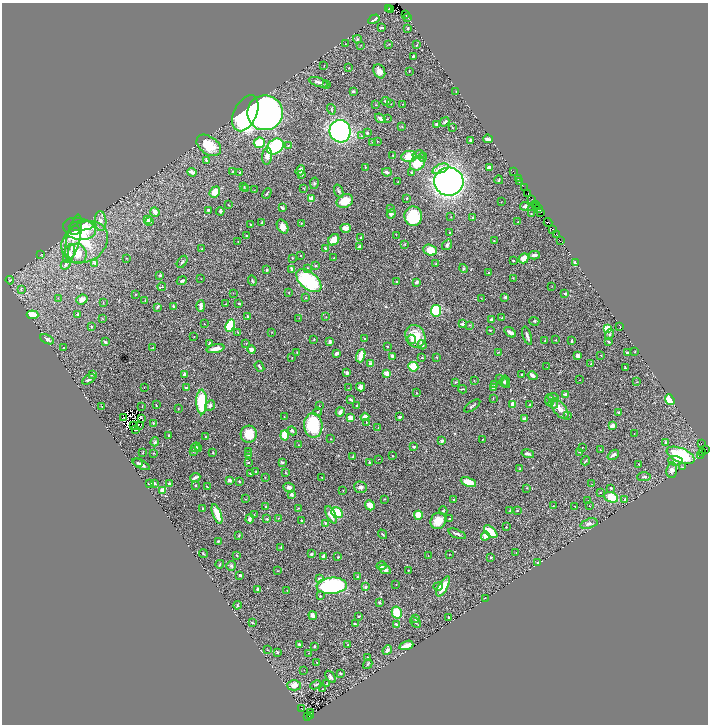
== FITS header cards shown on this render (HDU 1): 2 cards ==
NAXIS1  =                 1412
NAXIS2  =                 1444

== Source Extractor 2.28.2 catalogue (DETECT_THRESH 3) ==
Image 1412 x 1444 px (HDU 1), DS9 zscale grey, zoomed out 1/2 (1 PNG px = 2 x 2 image px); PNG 710 x 726 px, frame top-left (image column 1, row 1443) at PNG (2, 3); each listed source drawn as its Kron ellipse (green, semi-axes under 4 px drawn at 4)
Background 1.04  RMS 0.018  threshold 0.0535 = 3 sigma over >= 5 px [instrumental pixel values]
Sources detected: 522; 55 cannot appear on this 1/2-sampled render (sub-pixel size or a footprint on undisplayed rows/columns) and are neither listed nor drawn; the other 467 listed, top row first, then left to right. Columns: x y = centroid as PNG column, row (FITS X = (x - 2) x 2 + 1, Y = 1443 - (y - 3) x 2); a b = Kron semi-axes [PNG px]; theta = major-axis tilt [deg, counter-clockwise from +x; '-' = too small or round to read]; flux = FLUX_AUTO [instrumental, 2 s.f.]
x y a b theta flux
389 8 3 1 - 31
390 9 3 1 - 5
406 15 3 1 - 35
408 17 2 1 - 21
374 19 6 2 30 9
382 27 4 3 - 5.3
408 28 3 3 - 4.3
357 39 4 3 - 4.3
345 44 3 2 - 1.6
389 44 3 2 - 1.5
361 45 3 2 - 1.1
417 45 4 2 - 2
413 56 3 2 - 4.7
324 65 2 1 - 1.2
349 68 2 2 - 1.7
379 71 7 5 -63 18
409 71 2 1 - 1.7
319 82 10 3 -18 10
326 84 3 2 - 1.9
353 91 3 2 - 5.5
456 91 3 2 - 1.6
386 101 4 3 - 6.8
391 104 2 1 - 1.2
402 104 2 1 - 0.81
376 105 2 2 - 2
331 109 5 3 - 3.3
245 113 19 11 65 550
265 113 18 17 - 2500
380 118 6 4 -37 7.4
387 119 3 2 - 1.8
445 122 5 3 - 6.7
436 124 4 3 - 4.4
402 127 2 2 - 1.6
452 127 3 2 - 2.3
340 131 11 10 - 600
367 133 2 2 - 16
362 136 3 2 - 2.4
488 139 5 2 - 15
471 140 3 2 - 12
373 142 3 2 - 2.9
377 142 2 2 - 1.3
259 143 5 5 - 79
209 145 14 8 -35 71
288 145 4 2 - 4
275 146 9 7 37 260
419 155 6 4 11 10
267 156 8 5 86 14
393 156 4 2 - 1.6
409 156 7 5 9 66
423 157 4 3 - 4.4
206 160 4 3 - 3.9
417 163 8 6 43 71
365 167 2 2 - 2.8
489 167 3 3 - 16
440 169 9 4 22 32
300 170 5 4 - 18
232 171 2 2 - 6.1
513 171 2 1 - 35
192 172 5 4 - 17
387 172 5 3 - 9
240 173 2 2 - 3
411 173 3 2 - 5.1
301 175 3 3 - 3.5
518 179 3 1 - 47
499 180 4 2 - 3.2
398 182 2 2 - 1.4
449 182 14 14 - 1300
520 182 2 1 - 40
314 183 6 3 78 4.1
244 186 3 2 - 1.9
246 188 2 2 - 1.4
303 188 3 2 - 1.4
524 188 4 1 - 88
254 190 2 1 - 1
339 191 7 3 -70 4.7
215 192 6 4 51 47
267 193 5 2 - 3.3
528 193 2 1 - 37
407 198 2 2 - 2.6
311 199 2 2 - 77
532 199 2 1 - 20
345 201 8 6 25 57
501 202 3 2 - 1.2
536 204 4 2 - 100
228 205 2 2 - 2.2
525 206 4 3 - 8.9
537 207 2 1 - 120
282 208 4 2 - 6.6
391 209 4 4 - 4.7
539 209 3 1 - 160
208 210 3 2 - 4.1
220 211 4 3 - 4.1
155 212 5 3 - 22
541 212 3 2 - 51
391 214 5 4 - 7.9
531 214 2 2 - 1.6
413 216 10 9 - 150
451 217 2 2 - 1.3
472 217 3 2 - 3.4
147 219 4 3 - 11
101 221 10 5 -86 18
149 221 3 3 - 5.2
518 222 4 3 - 3.2
548 222 4 1 - 87
262 223 2 2 - 5.7
301 223 2 1 - 1.3
251 225 3 2 - 2
82 226 13 5 6 49
283 226 7 5 -58 29
346 228 5 4 - 22
79 229 16 11 -13 140
553 229 2 1 - 70
75 230 5 2 - 29
450 233 2 1 - 2.2
556 234 2 1 - 61
396 235 2 2 - 1.2
247 236 3 3 - 3.6
74 237 23 7 77 54
361 237 2 2 - 5
334 240 6 5 - 39
561 240 2 1 - 65
494 241 2 2 - 1.7
85 242 24 19 31 220
238 242 2 2 - 1.1
405 244 3 3 - 2.5
447 245 6 3 55 9.4
360 247 4 3 - 8.5
325 248 3 2 - 6.5
202 249 2 2 - 1.6
430 250 7 5 -22 44
69 253 10 5 70 25
41 254 3 1 - 1.5
77 254 10 9 - 51
300 255 2 1 - 1.4
534 255 5 4 - 11
127 258 2 2 - 1.6
293 258 2 2 - 1.8
334 258 3 2 - 2.2
524 258 5 4 - 44
513 261 2 2 - 3.7
182 262 7 2 54 4.6
576 262 2 2 - 64
95 263 4 3 - 6.7
436 264 3 2 - 1.4
66 265 5 4 - 6.7
316 266 2 2 - 5.4
463 268 4 3 - 4.1
291 269 4 3 - 7.5
308 269 4 3 - 3.8
267 270 4 3 - 3.7
488 273 3 2 - 1.9
160 275 3 2 - 3.3
513 278 3 2 - 1.4
201 279 2 1 - 0.78
10 280 4 3 - 3.8
252 280 5 3 - 5.7
182 281 5 3 - 5
309 281 15 8 -39 270
396 282 2 2 - 2.6
417 282 3 3 - 7.6
552 286 2 1 - 0.96
162 287 4 2 - 2.3
21 290 3 3 - 2.3
233 293 2 1 - 0.75
289 293 4 2 - 1.6
565 293 3 3 - 5.6
135 294 2 2 - 1.6
505 297 4 3 - 4.9
58 298 2 2 - 1.1
306 298 2 2 - 2.9
481 298 3 2 - 1
82 299 6 4 21 21
145 301 3 2 - 1.7
103 302 3 2 - 1.5
226 304 3 2 - 2.2
239 304 2 2 - 4.3
201 306 5 3 - 15
157 307 3 2 - 6.7
174 307 4 2 - 7.7
436 311 6 5 - 110
77 314 3 2 - 7.2
33 315 6 3 -5 62
247 316 4 2 - 4.2
326 317 2 2 - 1.6
299 318 2 2 - 0.82
502 318 3 3 - 2.8
103 319 3 2 - 1.6
491 320 2 2 - 31
534 321 5 3 - 3.5
204 324 2 2 - 1.2
462 324 3 3 - 7.8
469 325 4 2 - 2
230 326 6 4 64 160
620 326 2 1 - 0.89
91 327 3 2 - 3
608 328 3 3 - 260
490 330 4 3 - 2.7
238 332 4 3 - 2.9
272 332 2 1 - 0.85
510 332 7 3 -32 13
610 334 5 3 - 4.6
194 336 3 2 - 1.4
415 336 11 9 -66 75
527 336 9 2 -71 12
365 338 3 2 - 3.1
47 339 7 3 -29 10
314 339 3 2 - 2.8
412 339 5 3 - 6.7
556 340 3 2 - 2.2
545 341 2 1 - 1.3
572 341 3 2 - 9.6
105 342 3 2 - 4.8
330 342 3 2 - 11
608 342 3 2 - 5.8
209 343 3 2 - 5.3
246 343 3 2 - 1.6
422 345 5 3 - 16
387 346 2 2 - 1.9
63 348 2 2 - 1.8
153 348 3 3 - 2.2
216 349 9 3 11 25
252 349 4 4 - 10
297 352 4 2 - 1.5
498 352 4 1 - 1.6
635 352 2 2 - 1.9
337 353 3 3 - 10
627 353 2 2 - 10
601 355 2 2 - 2
361 356 7 3 71 51
392 356 3 2 - 7.9
578 356 3 3 - 20
292 357 2 1 - 0.98
437 357 3 2 - 1.6
422 358 3 2 - 3.1
371 364 3 3 - 25
591 364 2 2 - 8.7
259 367 6 2 -53 6.5
413 367 5 5 - 79
547 367 2 1 - 0.79
625 368 3 2 - 6.9
347 373 4 3 - 6.6
387 373 2 2 - 74
92 374 3 3 - 9.8
184 374 3 3 - 9.8
521 374 2 2 - 2.8
533 376 5 3 - 11
89 379 7 3 30 9.7
500 379 3 2 - 1.4
474 380 2 2 - 1.5
579 380 2 1 - 0.84
456 382 4 2 - 2.6
504 382 4 3 - 3
506 382 6 4 -75 6.1
637 382 3 2 - 1.4
494 385 3 2 - 2
144 387 2 1 - 1.2
186 387 3 2 - 3.2
361 387 4 4 - 22
493 387 3 2 - 10
348 388 2 1 - 0.9
463 389 4 2 - 3
416 393 2 2 - 1.8
566 395 4 4 - 14
553 397 5 3 - 11
493 399 2 2 - 1.5
351 400 3 2 - 4.7
550 400 6 4 -83 13
670 400 6 4 -52 100
202 402 12 5 -89 180
513 404 3 3 - 35
530 404 2 2 - 3.7
553 404 5 4 - 7.7
156 405 3 1 - 2.1
357 405 2 2 - 7
102 406 2 2 - 1.5
142 406 2 2 - 1.3
210 406 6 4 51 8.7
319 406 2 1 - 1.1
472 406 9 2 35 4.6
178 409 2 2 - 1.5
560 409 12 6 -53 26
317 412 4 3 - 3.7
340 412 5 3 - 17
619 413 3 2 - 4.5
568 415 3 2 - 1.4
123 417 2 1 - 2.5
284 417 2 2 - 1.5
365 417 4 3 - 21
399 417 2 2 - 9.4
141 418 2 1 - 2.6
350 418 3 3 - 50
524 419 2 2 - 20
366 422 4 2 - 2.2
153 423 2 2 - 2.7
313 425 12 9 -85 200
134 426 3 1 - 1.5
140 426 2 1 - 2.1
612 426 3 3 - 23
378 428 2 2 - 1.4
135 430 3 1 - 2.1
292 431 5 3 - 4.7
249 434 8 8 - 53
634 434 2 1 - 1.2
169 435 2 2 - 3.4
285 435 5 3 - 78
205 437 3 2 - 2.3
331 439 2 2 - 1.8
482 439 2 2 - 1.4
442 441 4 3 - 8.4
155 442 4 4 - 5.3
666 442 3 2 - 3.5
701 443 2 1 - 62
299 445 4 2 - 1.8
195 447 5 4 - 7.4
414 447 3 2 - 3.8
582 447 2 1 - 1
198 449 3 2 - 1.7
600 450 2 1 - 0.93
706 450 2 1 - 43
193 451 3 3 - 2.9
249 451 2 2 - 1.1
579 452 3 2 - 1.6
143 453 3 2 - 2
153 453 2 2 - 1.9
213 453 2 2 - 1.6
703 453 3 2 - 47
528 454 6 3 -14 7.7
248 455 3 3 - 2.7
613 455 6 3 38 12
681 455 15 7 -22 240
701 455 2 1 - 46
353 456 4 2 - 3.1
392 456 2 2 - 4.1
379 459 2 2 - 1.2
586 461 5 2 - 3.8
675 461 7 4 -6 12
248 462 3 2 - 2.4
282 462 2 2 - 11
138 463 5 3 - 5
370 463 2 2 - 7.1
141 464 9 3 -28 9.1
639 464 2 2 - 1.7
683 467 3 2 - 1.5
520 469 3 3 - 2.7
672 470 7 5 83 15
255 472 3 2 - 3.9
286 472 3 2 - 1.6
251 473 3 2 - 4.4
195 477 5 2 - 11
265 477 2 1 - 1.4
322 477 2 1 - 1.1
644 477 7 3 2 8
229 480 3 3 - 11
239 481 3 2 - 2.3
468 482 8 4 -21 39
149 483 3 2 - 3.9
154 483 3 2 - 9.6
169 483 4 2 - 4
592 484 2 1 - 1.1
196 485 2 1 - 2.4
207 487 3 2 - 3
360 487 6 5 - 10
289 488 5 4 - 10
527 488 3 3 - 2.7
611 488 3 2 - 2.4
162 490 4 2 - 52
343 490 2 2 - 1.3
600 492 3 2 - 1.7
292 494 3 3 - 11
611 497 7 5 -21 56
245 499 2 2 - 1.1
385 499 2 2 - 2.3
453 499 2 2 - 3.3
625 499 3 2 - 4.1
588 501 2 1 - 0.96
370 505 5 4 - 25
553 506 2 1 - 1.5
589 506 2 1 - 0.85
266 507 3 2 - 6.2
575 507 4 2 - 2.2
298 508 3 2 - 1.7
203 509 2 2 - 9.1
510 510 4 2 - 4.8
443 511 4 2 - 4
517 511 3 2 - 2
337 513 6 5 - 150
217 514 10 4 -69 50
254 514 2 2 - 1.4
331 515 9 4 -65 35
418 515 4 3 - 84
278 518 2 2 - 1.2
250 519 4 3 - 11
267 519 3 3 - 3.2
449 519 2 2 - 4.7
302 521 2 2 - 5.5
438 521 8 7 - 49
326 523 4 3 - 4.6
589 524 9 5 17 11
506 527 2 1 - 1.8
491 532 8 4 -43 74
383 534 5 2 - 2.7
457 534 9 2 -22 8.4
239 536 3 2 - 2.8
485 536 5 4 - 18
218 541 2 2 - 4.1
281 547 3 2 - 1.3
516 553 2 2 - 1.8
203 554 4 2 - 2.6
311 554 3 3 - 8.2
237 555 2 2 - 2.3
449 555 2 1 - 1.1
428 556 2 2 - 1.1
323 557 4 2 - 10
338 557 3 2 - 3.1
491 558 2 2 - 4.3
538 562 2 2 - 2.7
220 564 4 2 - 4.2
231 566 5 5 - 6.2
382 566 5 2 - 15
385 569 6 3 -26 16
409 570 3 2 - 2.4
277 571 2 2 - 2.3
240 575 2 2 - 3.4
357 577 4 2 - 2.6
319 579 4 3 - 8.4
396 584 2 1 - 1
332 586 15 8 5 480
438 586 5 4 - 7.3
443 586 11 4 61 56
365 587 3 3 - 6.5
258 589 4 2 - 5.8
287 590 2 2 - 1.3
320 596 3 3 - 2.4
485 598 2 1 - 0.83
379 602 3 3 - 6.1
237 605 4 2 - 2.4
397 612 6 5 - 68
313 616 4 3 - 20
358 616 2 2 - 3.3
448 617 2 2 - 4.5
416 619 3 2 - 13
415 622 6 3 -42 4.9
252 623 3 3 - 4.2
355 624 4 2 - 7.2
396 624 4 2 - 3.9
299 645 4 3 - 4.8
348 645 2 2 - 1.3
406 645 7 3 18 34
314 646 3 2 - 4
267 650 3 2 - 1.8
387 650 5 4 - 11
277 652 3 3 - 3.4
309 653 2 2 - 1
367 657 2 2 - 1.7
317 662 3 2 - 2
368 664 5 3 - 4.5
304 670 2 2 - 1
340 673 3 2 - 3.8
330 677 7 4 -55 8
327 684 4 2 - 2.3
294 685 7 5 1 26
316 685 6 3 26 3.8
323 689 2 1 - 1.6
302 709 2 1 - 1
310 712 3 2 - 1.1
310 715 2 1 - 95
308 716 2 2 - 490
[55 sub-pixel or undisplayed-footprint detections neither listed nor drawn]